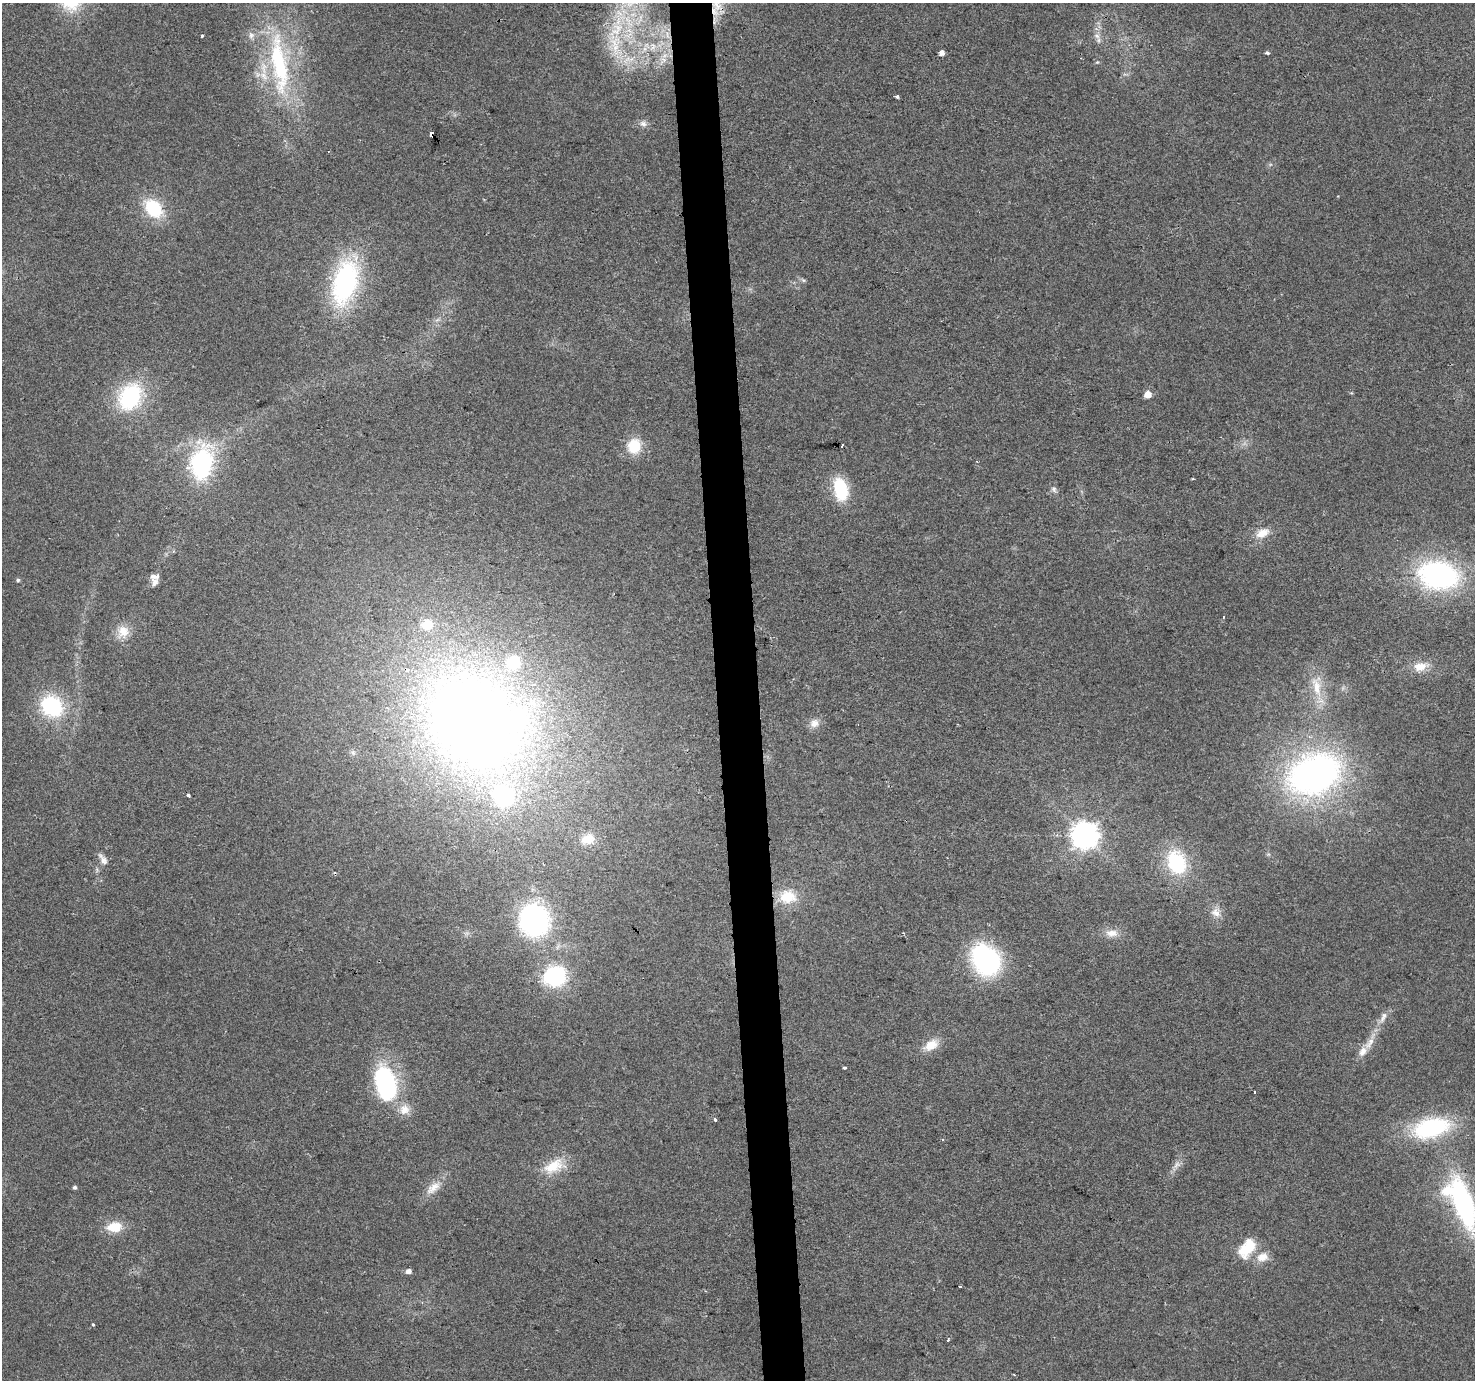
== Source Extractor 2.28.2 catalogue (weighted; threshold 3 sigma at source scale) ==
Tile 5 of 3 x 3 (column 2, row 2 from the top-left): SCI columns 1473-2945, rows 1403-2780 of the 4417 x 4158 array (HDU 1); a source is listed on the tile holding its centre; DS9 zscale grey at full resolution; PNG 1477 x 1382 px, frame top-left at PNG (2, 3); no overlay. Shown black and unused: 3% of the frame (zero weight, under 2 of 3 exposures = <1% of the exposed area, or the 3 px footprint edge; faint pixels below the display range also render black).
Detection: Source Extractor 2.28.2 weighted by HDU 2 'WHT'; one run over the whole footprint, this tile lists its part. Background 0.0484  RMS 0.0068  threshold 0.0304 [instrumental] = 3 sigma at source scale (4.5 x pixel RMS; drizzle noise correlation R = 1.50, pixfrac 1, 0.0396/0.0396 arcsec/px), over >= 5 px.
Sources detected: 79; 1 too faint to see at this stretch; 1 inside a brighter object's white glare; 6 cosmic-ray / hot-pixel residue — not listed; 8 inside a brighter listed object's ellipse — not listed separately; the other 63 listed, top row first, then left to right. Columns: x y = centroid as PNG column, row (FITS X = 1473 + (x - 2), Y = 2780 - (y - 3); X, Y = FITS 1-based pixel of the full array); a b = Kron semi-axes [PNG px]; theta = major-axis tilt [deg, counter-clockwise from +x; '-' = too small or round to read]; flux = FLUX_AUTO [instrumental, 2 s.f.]
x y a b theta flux
616 29 29 17 47 32
251 35 9 7 89 2.8
202 36 3 3 - 2.2
1097 36 9 7 -17 3
942 53 4 4 - 4.4
1267 53 4 3 - 1.6
663 60 15 8 48 6.3
1097 62 4 4 - 0.77
279 64 92 21 -82 93
897 96 3 3 - 1.8
643 124 10 8 -17 3.1
432 134 4 3 - 7.1
153 208 22 16 -48 34
803 280 7 4 -18 1.2
345 282 47 25 76 110
1148 394 5 5 - 10
130 397 25 18 62 71
634 446 14 13 - 21
201 464 31 22 79 85
1193 479 4 2 - 0.56
841 489 22 13 -77 36
1054 489 9 6 -47 2.1
1262 533 20 11 27 8.8
1438 575 35 24 -10 150
18 580 5 4 - 1.2
155 582 12 9 73 3.4
123 631 17 15 -81 10
1420 667 19 12 10 9.4
1316 687 33 11 -75 16
52 706 19 17 -42 60
476 722 115 92 -39 790
814 723 13 11 37 5.3
1314 774 54 39 22 260
1085 835 8 8 - 860
588 839 18 12 18 11
103 859 17 7 -55 3.9
1176 863 22 17 -67 50
788 897 23 17 0 18
1216 913 14 11 -44 5.9
534 920 26 24 -71 140
1112 933 18 10 1 6.8
986 960 31 23 -57 110
555 976 20 18 22 60
1383 1017 19 7 65 5
1369 1043 20 8 53 7.7
931 1045 19 12 32 10
844 1068 3 3 - 3.2
385 1084 39 21 -73 92
1254 1092 3 3 - 1.2
714 1119 4 3 - 1.5
1431 1128 36 18 15 78
1177 1165 13 8 46 3.9
553 1166 30 16 29 18
74 1187 4 4 - 1.3
433 1188 24 11 40 9
1464 1204 55 19 -71 120
114 1227 19 12 7 14
1247 1248 28 16 56 18
1262 1257 16 12 13 8.3
408 1271 5 4 - 3.7
960 1286 3 3 - 2.3
93 1324 3 3 - 1.2
947 1340 3 3 - 0.9
Overlapping masked pixels (flux is a lower limit): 1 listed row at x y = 432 134
Isophote crosses this tile's border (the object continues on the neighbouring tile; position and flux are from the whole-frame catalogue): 1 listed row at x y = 1464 1204